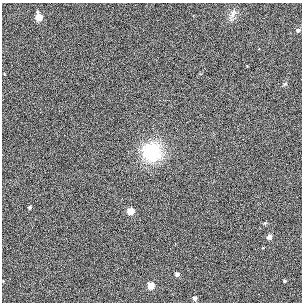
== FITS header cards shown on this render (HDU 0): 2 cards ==
NAXIS1  =                  300
NAXIS2  =                  300

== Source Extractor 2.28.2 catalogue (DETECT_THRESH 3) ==
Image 300 x 300 px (HDU 0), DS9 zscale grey, 1 PNG px = 1 image px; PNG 304 x 304 px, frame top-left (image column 1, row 300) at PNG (2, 3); no overlay
Background -0.00486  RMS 0.028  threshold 0.0847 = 3 sigma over >= 5 px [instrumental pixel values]
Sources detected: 12; all 12 listed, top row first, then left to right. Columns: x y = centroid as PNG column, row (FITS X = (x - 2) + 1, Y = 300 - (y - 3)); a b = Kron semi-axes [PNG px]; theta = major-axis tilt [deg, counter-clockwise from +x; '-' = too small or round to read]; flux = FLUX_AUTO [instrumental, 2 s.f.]
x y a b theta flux
233 14 13 8 59 11
39 17 6 4 -78 40
298 30 4 4 - 4
285 84 6 3 18 2
152 152 17 16 - 150
30 207 6 5 - 2.7
130 211 5 5 - 42
269 237 7 6 - 6.6
177 274 5 5 - 7.1
285 281 4 3 - 2.7
151 285 5 4 - 38
195 298 5 4 - 7.4